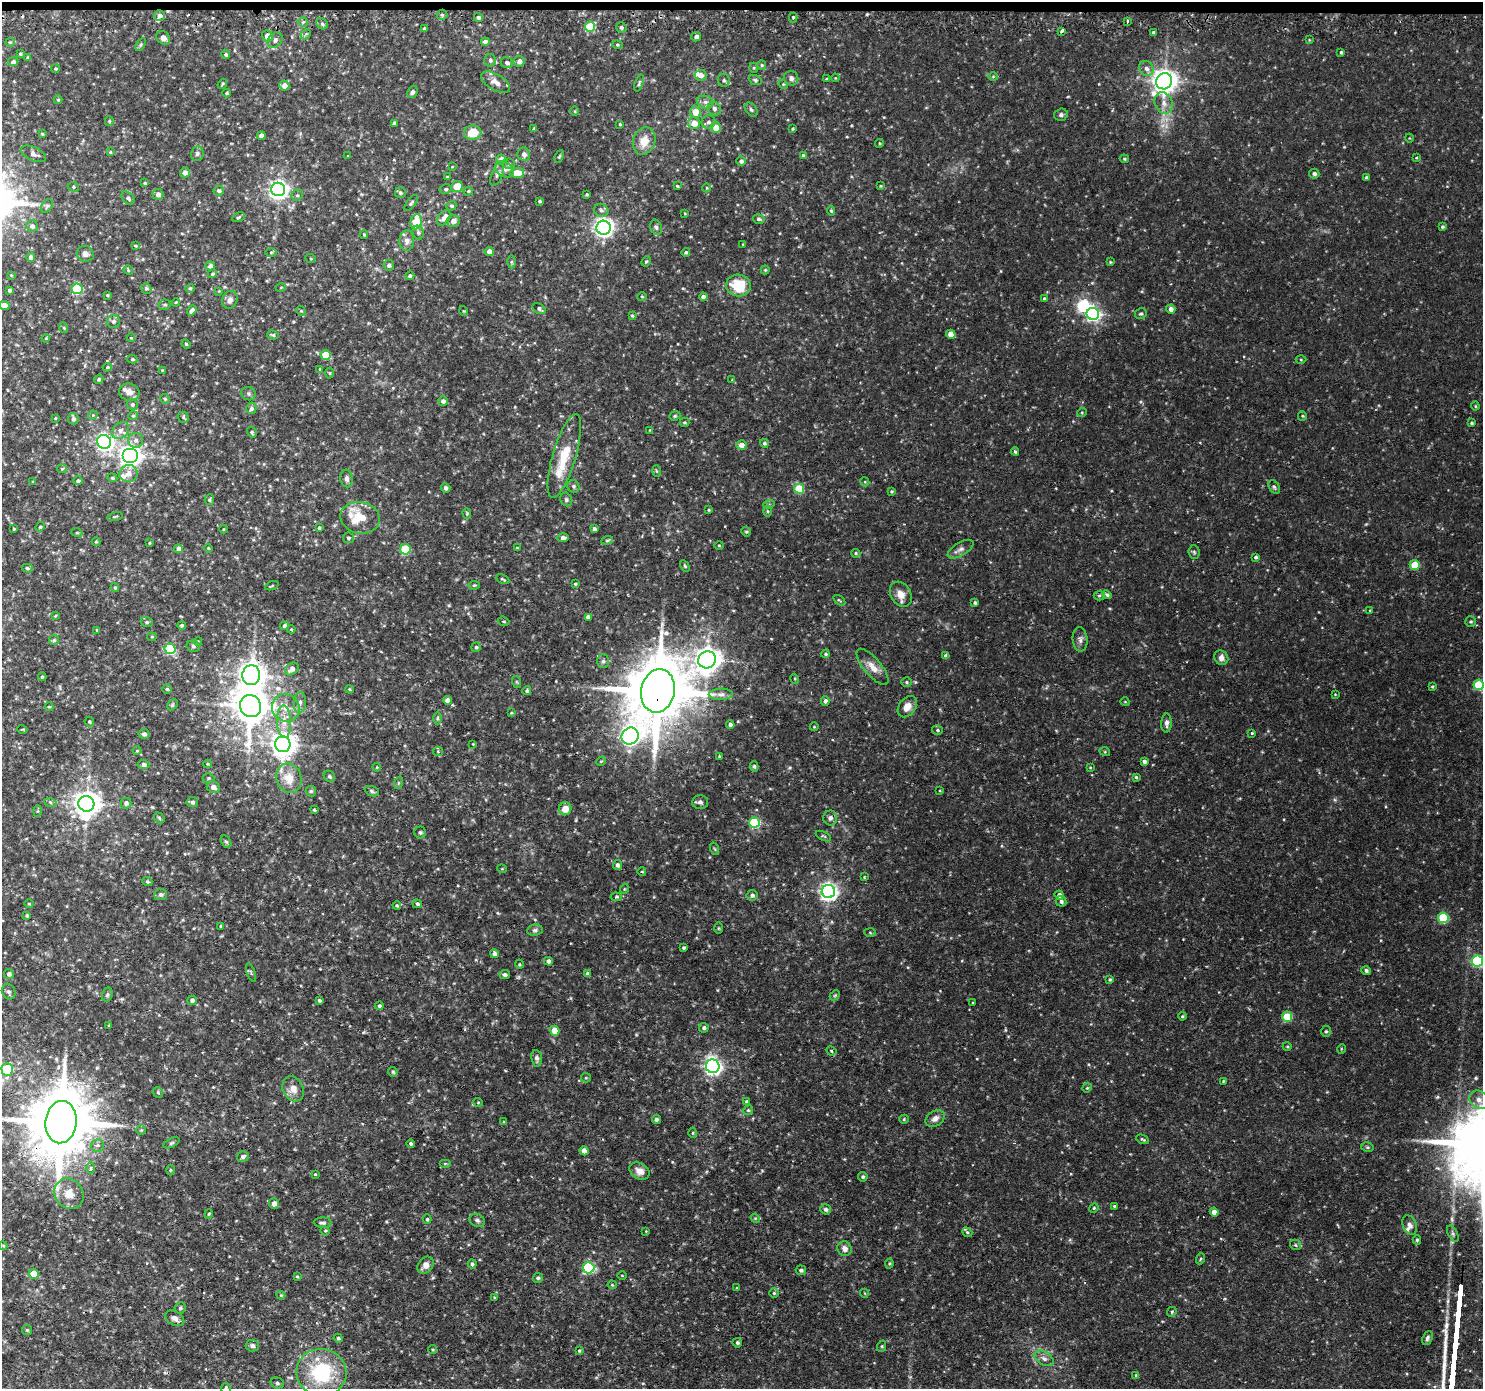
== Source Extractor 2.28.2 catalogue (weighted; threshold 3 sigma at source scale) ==
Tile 2 of 3 x 3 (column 2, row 1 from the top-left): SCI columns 1501-2981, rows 2903-4289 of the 4481 x 4514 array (HDU 1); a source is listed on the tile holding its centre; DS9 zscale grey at full resolution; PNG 1485 x 1391 px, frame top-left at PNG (2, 2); each listed source drawn as its Kron ellipse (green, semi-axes under 4 px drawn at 4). Shown black and unused: <1% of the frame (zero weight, under 2 of 3 exposures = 3% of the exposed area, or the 3 px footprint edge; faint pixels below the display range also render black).
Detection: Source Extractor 2.28.2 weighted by HDU 2 'WHT'; one run over the whole footprint, this tile lists its part. Background 0.0946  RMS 0.0078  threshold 0.0353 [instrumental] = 3 sigma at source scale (4.5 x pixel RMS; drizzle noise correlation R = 1.50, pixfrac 1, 0.05/0.05 arcsec/px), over >= 5 px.
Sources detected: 515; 1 too faint to see at this stretch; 1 inside a brighter object's white glare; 4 cosmic-ray / hot-pixel residue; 1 long thin detection or spike segment (spike, bleed or trail) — neither listed nor drawn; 16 inside a brighter listed object's ellipse — not listed separately; the other 492 listed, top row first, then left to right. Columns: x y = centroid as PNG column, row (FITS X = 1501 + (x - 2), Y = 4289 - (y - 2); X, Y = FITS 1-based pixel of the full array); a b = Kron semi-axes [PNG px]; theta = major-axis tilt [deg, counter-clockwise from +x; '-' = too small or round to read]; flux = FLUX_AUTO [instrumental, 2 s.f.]
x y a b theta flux
442 15 5 5 - 1
159 16 5 5 - 2.8
793 17 5 4 - 0.94
478 18 4 4 - 1.8
1127 21 3 3 - 3.1
303 22 5 4 - 1.1
322 24 6 5 - 1.4
590 27 5 5 - 36
621 27 5 5 - 1.5
424 29 3 3 - 2
1061 31 4 3 - 2.1
1153 32 3 3 - 3.6
306 34 6 4 45 1.1
267 36 6 5 - 6.3
696 37 5 4 - 2.3
163 38 7 6 - 3.6
275 40 9 6 49 2.6
1309 40 4 2 - 0.52
10 42 5 4 - 0.83
485 42 4 4 - 3
141 44 7 4 59 1.2
617 45 5 4 - 0.98
1341 52 3 3 - 1.1
20 54 3 3 - 0.91
226 54 4 4 - 1.4
28 58 4 3 - 2
490 60 6 6 - 1.9
519 61 5 5 - 3.6
13 62 5 4 - 1.9
507 63 6 5 - 2.3
762 65 5 4 - 0.99
754 68 5 3 - 0.72
1146 68 8 7 - 3.6
55 69 4 4 - 1.1
701 75 6 5 - 5.5
993 77 5 3 - 0.75
791 78 7 7 - 2.8
835 78 4 3 - 0.62
826 79 3 3 - 0.6
724 80 6 6 - 1.6
755 80 7 4 -21 1.4
1164 81 8 7 - 740
495 82 16 8 -31 5.9
639 83 9 3 71 1.2
222 84 5 3 - 1.1
783 84 5 4 - 0.79
284 86 5 5 - 5
412 92 6 5 - 2
227 93 4 3 - 0.99
58 100 4 4 - 0.81
705 102 8 6 -16 3
1164 103 11 9 -62 5.9
714 109 7 6 - 2.5
751 110 8 5 -50 1.7
575 111 5 3 - 0.67
695 112 6 5 - 13
1061 115 7 6 - 1.9
109 121 5 4 - 0.99
708 122 7 6 - 2.4
394 123 4 4 - 2.7
694 123 6 6 - 8.3
620 124 3 3 - 0.73
716 127 5 5 - 9.9
534 129 3 3 - 1.5
793 129 3 3 - 0.84
473 133 9 7 9 14
42 134 4 3 - 0.77
261 136 4 4 - 3.8
1409 138 4 3 - 0.54
644 141 14 11 70 10
879 143 4 4 - 0.9
110 152 4 3 - 0.81
197 153 7 6 - 1.8
33 154 13 7 -25 4
524 154 7 6 - 3.2
803 155 4 4 - 1.2
348 156 3 3 - 0.66
559 156 7 4 68 1.1
1416 158 4 3 - 0.6
1124 159 5 4 - 0.98
501 160 5 5 - 9
741 161 5 4 - 2.1
509 164 6 5 - 1.5
452 167 4 2 - 0.46
504 169 10 7 -33 3.7
185 172 5 5 - 4
517 173 7 5 1 12
497 174 12 5 67 2.7
1314 174 5 5 - 2.2
447 177 3 3 - 0.84
1366 177 3 3 - 1.3
145 183 4 3 - 1.1
677 186 3 3 - 0.82
881 186 4 3 - 0.66
73 187 6 4 -23 1.3
457 187 6 5 - 17
707 188 4 3 - 0.6
278 189 7 7 - 350
446 189 6 5 - 1.4
219 191 5 4 - 1.8
468 191 5 4 - 0.95
400 193 5 5 - 1.6
158 194 5 5 - 4.1
587 194 3 3 - 0.99
297 195 6 5 - 1.4
128 198 8 5 -45 1.8
539 201 4 3 - 1.1
411 203 9 4 52 1.4
47 206 7 5 58 1.6
451 206 5 4 - 1.3
601 210 7 6 - 2.1
831 211 5 4 - 1.2
685 213 4 3 - 0.62
239 217 7 3 27 0.97
444 218 8 5 55 5.7
759 219 6 4 -13 1.5
453 221 6 6 - 4.4
416 222 8 5 79 22
32 226 6 5 - 2.6
656 227 8 5 -72 1.8
1442 227 4 3 - 1.2
603 228 7 7 - 360
418 232 7 5 -75 1.8
364 235 4 3 - 1
407 241 10 7 88 4
743 244 3 2 - 0.55
135 246 4 3 - 0.75
489 251 4 4 - 4.3
271 252 5 3 - 0.86
686 252 4 4 - 1.5
85 254 8 7 - 3.4
31 257 4 4 - 2.6
311 259 5 3 - 0.63
646 261 5 3 - 1
511 262 6 4 90 1.1
1110 262 4 3 - 0.84
389 265 5 5 - 2.1
210 266 5 4 - 2.6
128 270 5 4 - 0.77
765 270 4 4 - 0.99
212 274 5 4 - 1.2
11 275 4 4 - 0.76
410 276 4 4 - 1.7
738 285 12 11 - 26
281 287 5 3 - 0.62
146 288 5 5 - 1.4
190 288 4 4 - 0.9
77 289 5 5 - 50
9 290 4 3 - 1.6
219 291 4 4 - 0.57
107 295 3 3 - 0.87
642 296 5 3 - 0.74
703 297 4 4 - 2.9
1044 299 4 4 - 1.4
230 300 9 7 67 3.6
176 302 4 3 - 0.62
4 305 5 4 - 5.7
165 305 6 5 - 1.2
539 309 7 4 -32 1.8
1171 309 4 4 - 3.6
192 310 5 4 - 2.6
301 311 5 4 - 0.86
464 311 5 3 - 0.57
1093 314 6 6 - 170
1141 314 6 5 - 1.5
632 316 4 3 - 0.86
113 321 6 6 - 2.1
64 328 5 3 - 0.77
951 334 5 4 - 9
273 335 5 4 - 1.2
46 338 4 3 - 0.73
131 338 4 4 - 0.72
186 344 5 3 - 0.77
326 355 5 5 - 22
132 359 5 4 - 1
1301 360 5 3 - 0.82
107 367 5 4 - 0.87
320 369 4 3 - 0.87
162 370 3 3 - 0.52
329 373 5 3 - 0.75
99 379 5 4 - 1.5
732 380 3 3 - 0.59
129 392 10 8 -14 4.8
248 394 7 6 - 1.7
165 399 5 4 - 0.86
443 401 5 4 - 2.5
132 404 5 5 - 1.3
1475 406 4 4 - 0.74
251 408 6 5 - 2
1082 412 5 3 - 0.71
93 415 5 4 - 0.76
133 416 5 4 - 0.86
675 416 6 4 21 1.1
1302 416 5 4 - 0.83
183 417 5 5 - 1.3
55 418 3 3 - 0.6
73 419 6 5 - 2.5
684 422 5 4 - 0.97
1471 423 4 3 - 1.1
121 430 9 7 46 3.6
650 430 4 4 - 0.64
252 432 5 4 - 1.3
135 440 7 7 - 3.2
104 442 7 6 - 240
764 443 4 4 - 1.4
741 445 5 4 - 5
1015 451 4 3 - 1.2
130 456 8 7 - 470
564 456 43 11 73 25
62 469 5 4 - 0.83
656 471 6 4 -88 0.83
128 474 9 8 - 5.5
112 478 5 4 - 1
346 478 9 6 -84 2.6
78 481 4 4 - 1.7
33 482 4 4 - 0.85
865 482 4 3 - 0.68
573 486 6 6 - 1.7
1274 487 7 5 -59 1.5
446 488 5 4 - 1.9
799 489 5 5 - 31
892 491 4 4 - 0.93
566 499 7 5 -61 1.5
209 500 5 4 - 1.1
769 504 6 4 18 1
709 510 3 3 - 0.67
767 511 5 3 - 0.98
467 513 5 4 - 0.92
115 517 8 3 12 0.91
360 518 20 16 -12 21
40 527 5 4 - 0.84
319 528 3 3 - 1
14 529 3 3 - 0.75
223 529 4 3 - 0.61
594 529 4 3 - 2
746 532 5 4 - 0.97
77 533 5 3 - 0.69
348 538 5 5 - 1.5
563 538 5 4 - 2.7
607 540 6 4 18 1.1
96 542 4 4 - 0.84
149 543 4 4 - 0.81
719 545 4 3 - 0.7
208 548 4 3 - 0.65
517 548 3 2 - 0.51
178 549 4 4 - 4.2
405 549 5 5 - 38
961 549 14 6 31 3.7
1194 552 7 5 -85 1.5
856 553 4 4 - 0.92
1256 557 4 3 - 1.5
1415 565 5 5 - 23
685 566 6 4 -60 0.95
27 568 5 4 - 1.3
503 579 7 3 -24 1
575 584 4 4 - 0.95
474 585 5 4 - 0.84
272 586 7 2 21 0.66
115 588 4 3 - 1.3
901 594 13 10 -60 7.3
1107 595 5 4 - 1.9
1099 596 5 4 - 1.1
839 600 7 3 -34 0.87
975 603 4 4 - 1.4
1370 610 4 3 - 0.7
55 616 4 3 - 0.61
588 617 4 4 - 2.8
504 621 6 4 -19 1
147 622 6 5 - 1.3
1471 622 5 5 - 1.3
182 625 4 4 - 1.2
284 626 4 4 - 2.6
291 629 4 3 - 0.69
97 630 3 2 - 0.75
152 637 5 4 - 0.89
1080 639 12 7 -85 3.3
54 640 5 5 - 1.2
198 641 4 3 - 0.67
193 646 7 5 -15 1.7
476 647 5 4 - 1.3
170 649 5 5 - 57
825 654 4 3 - 1.1
946 656 4 3 - 2.5
1221 658 7 6 - 3.6
707 660 9 8 - 780
603 661 7 6 - 1.7
872 667 22 8 -50 7.9
292 669 7 5 37 3.8
251 675 10 9 - 760
42 677 4 4 - 0.96
795 679 5 3 - 0.68
517 682 6 4 -70 0.97
906 682 5 4 - 1
1479 685 5 5 - 41
1432 686 4 4 - 1
167 689 5 5 - 1.1
349 689 4 3 - 0.9
527 691 4 4 - 1.5
658 691 22 17 78 6000
721 694 12 5 1 3.6
1335 694 4 3 - 0.59
447 700 4 4 - 4.1
825 701 4 4 - 2.2
300 702 10 6 86 3.2
1125 702 4 3 - 0.57
172 705 6 4 46 1
251 706 11 10 - 1700
49 707 4 4 - 0.76
907 707 12 8 53 6.7
286 708 14 13 - 11
511 713 4 3 - 0.64
438 718 6 4 89 1
89 722 5 4 - 1.1
284 722 16 7 -88 7
1166 723 9 5 89 2.9
730 725 4 4 - 2.3
814 727 4 3 - 0.56
22 729 5 3 - 0.65
937 730 5 4 - 1.4
1252 733 3 3 - 0.83
144 734 5 5 - 2.2
630 736 9 8 - 320
283 744 8 7 - 740
473 744 3 3 - 0.56
137 751 4 4 - 0.75
438 752 5 4 - 1.1
1105 752 5 3 - 0.76
719 756 3 3 - 0.86
601 761 5 4 - 0.9
1144 761 4 4 - 2.5
143 764 6 4 -3 2.3
208 764 4 4 - 0.79
754 766 5 4 - 1.2
377 767 4 3 - 0.62
1090 767 4 3 - 0.66
329 776 6 5 - 1.4
1136 777 4 4 - 0.98
208 778 6 5 - 1.3
289 778 15 12 -71 13
398 783 6 4 72 1.1
213 787 6 5 - 3.9
311 791 5 5 - 1.2
372 791 7 5 -22 1.5
940 791 4 2 - 0.57
50 802 6 4 -20 1.2
192 802 6 5 - 1.8
700 802 8 7 - 2.5
126 803 5 5 - 2.7
86 804 8 7 - 790
565 809 6 6 - 7.4
314 810 4 3 - 0.99
38 811 6 4 88 0.87
159 818 6 4 -49 1
830 818 7 7 - 2.6
754 822 5 5 - 62
420 832 6 6 - 1.5
823 836 8 3 -26 1
226 842 7 4 -60 1.4
715 849 6 4 -70 0.92
617 865 5 4 - 2.1
502 869 5 3 - 0.61
642 872 4 3 - 0.73
864 877 3 3 - 0.62
147 881 5 4 - 1.4
624 889 5 3 - 0.64
828 892 7 6 - 330
161 894 6 6 - 2
752 895 5 5 - 2.1
1059 895 4 4 - 3.1
616 897 6 4 -4 1
1061 901 5 5 - 2.2
29 904 4 3 - 0.67
417 904 5 4 - 1.6
397 905 4 3 - 0.94
27 915 4 4 - 1.3
1443 918 5 5 - 51
221 926 4 3 - 0.94
719 928 6 4 90 0.82
535 930 8 5 6 2
870 932 6 4 -3 0.88
684 948 3 3 - 1.3
494 954 4 4 - 2.6
548 961 4 4 - 2.8
1477 961 5 5 - 97
519 964 5 3 - 0.73
1366 971 4 4 - 1.8
251 973 10 3 -71 0.99
9 974 5 5 - 1.9
587 974 4 4 - 2.4
505 975 5 4 - 2.1
1110 979 3 3 - 1
9 992 8 6 -60 1.9
107 995 7 5 74 1.4
835 995 6 4 43 0.93
192 1000 5 4 - 2.7
319 1000 3 3 - 1.3
973 1003 3 3 - 0.9
379 1006 4 4 - 1.5
1182 1016 4 3 - 0.84
1287 1017 5 5 - 25
109 1025 4 3 - 0.64
704 1028 5 4 - 1.9
555 1031 5 4 - 11
1326 1031 5 5 - 1.3
1287 1046 4 3 - 0.65
1341 1049 5 3 - 0.69
831 1051 5 4 - 1.2
537 1058 8 5 -83 2.1
713 1066 7 6 - 290
7 1069 6 6 - 37
393 1072 5 4 - 1.3
586 1078 5 4 - 0.91
1223 1081 3 2 - 0.63
1087 1088 5 4 - 0.79
293 1089 13 10 -62 7
158 1092 6 5 - 1.1
1479 1100 10 8 -42 5.4
746 1101 3 3 - 1.2
478 1102 5 3 - 0.65
748 1110 5 4 - 1.1
935 1118 10 7 34 4.1
656 1119 4 4 - 1.8
904 1119 5 4 - 0.9
61 1122 21 15 85 6800
504 1122 4 3 - 0.68
141 1130 5 4 - 0.93
693 1133 5 3 - 0.78
1143 1139 7 3 -24 1.1
171 1143 8 4 27 1.3
411 1144 4 4 - 1.4
97 1145 6 6 - 2.5
1367 1147 6 4 -12 1.3
584 1151 4 4 - 6.1
243 1156 6 5 - 2.2
445 1163 6 4 0 0.83
91 1168 5 3 - 1.3
170 1170 5 3 - 0.78
639 1171 10 8 -30 5.6
315 1174 3 3 - 0.62
863 1177 5 4 - 1.5
69 1194 16 14 -52 12
274 1204 5 5 - 3.5
1114 1206 4 3 - 0.83
1094 1208 5 4 - 1
826 1209 5 5 - 2.2
1214 1212 4 4 - 6.2
209 1214 5 4 - 0.99
755 1218 5 3 - 0.74
427 1219 5 4 - 1.1
477 1220 8 6 -26 1.9
323 1223 8 5 -3 2.1
1410 1225 10 7 -66 3.3
325 1231 5 4 - 0.89
646 1231 4 4 - 0.63
967 1232 5 4 - 0.94
1453 1234 8 4 -63 1.7
1417 1240 4 4 - 1.3
1295 1245 6 5 - 1.3
3 1246 4 3 - 0.72
845 1249 7 7 - 4.1
1200 1259 6 3 69 0.95
472 1264 4 4 - 1.4
889 1264 5 3 - 0.86
426 1265 9 7 51 5.3
588 1268 6 5 - 89
801 1270 5 5 - 1.8
34 1274 5 5 - 14
622 1275 4 3 - 0.54
297 1276 4 3 - 0.74
538 1278 5 5 - 1.2
612 1285 4 4 - 0.74
737 1288 4 3 - 0.75
774 1293 5 5 - 0.96
864 1293 4 3 - 0.57
281 1295 4 4 - 0.81
494 1297 4 3 - 0.68
180 1308 6 5 - 1.4
1172 1312 5 4 - 1
175 1318 10 7 -30 3.3
27 1330 5 5 - 0.98
338 1338 4 4 - 1.3
1427 1338 7 5 66 1.9
737 1343 5 4 - 1.5
252 1345 6 6 - 2.1
882 1346 6 3 72 0.85
433 1350 4 4 - 1
579 1350 4 3 - 0.83
1044 1358 10 6 -30 3.4
321 1373 25 23 -13 56
1136 1375 4 4 - 0.96
277 1383 7 5 -17 1.9
226 1388 5 5 - 1.3
Overlapping masked pixels (flux is a lower limit): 4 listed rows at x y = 251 675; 658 691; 251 706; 61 1122
Isophote crosses this tile's border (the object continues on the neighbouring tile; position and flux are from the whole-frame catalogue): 6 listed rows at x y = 1479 685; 1477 961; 7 1069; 61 1122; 321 1373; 226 1388
Unlisted compact peaks at least as high as the median listed source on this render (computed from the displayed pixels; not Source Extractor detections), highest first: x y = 1444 1365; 1445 1351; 1437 1097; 1446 1327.